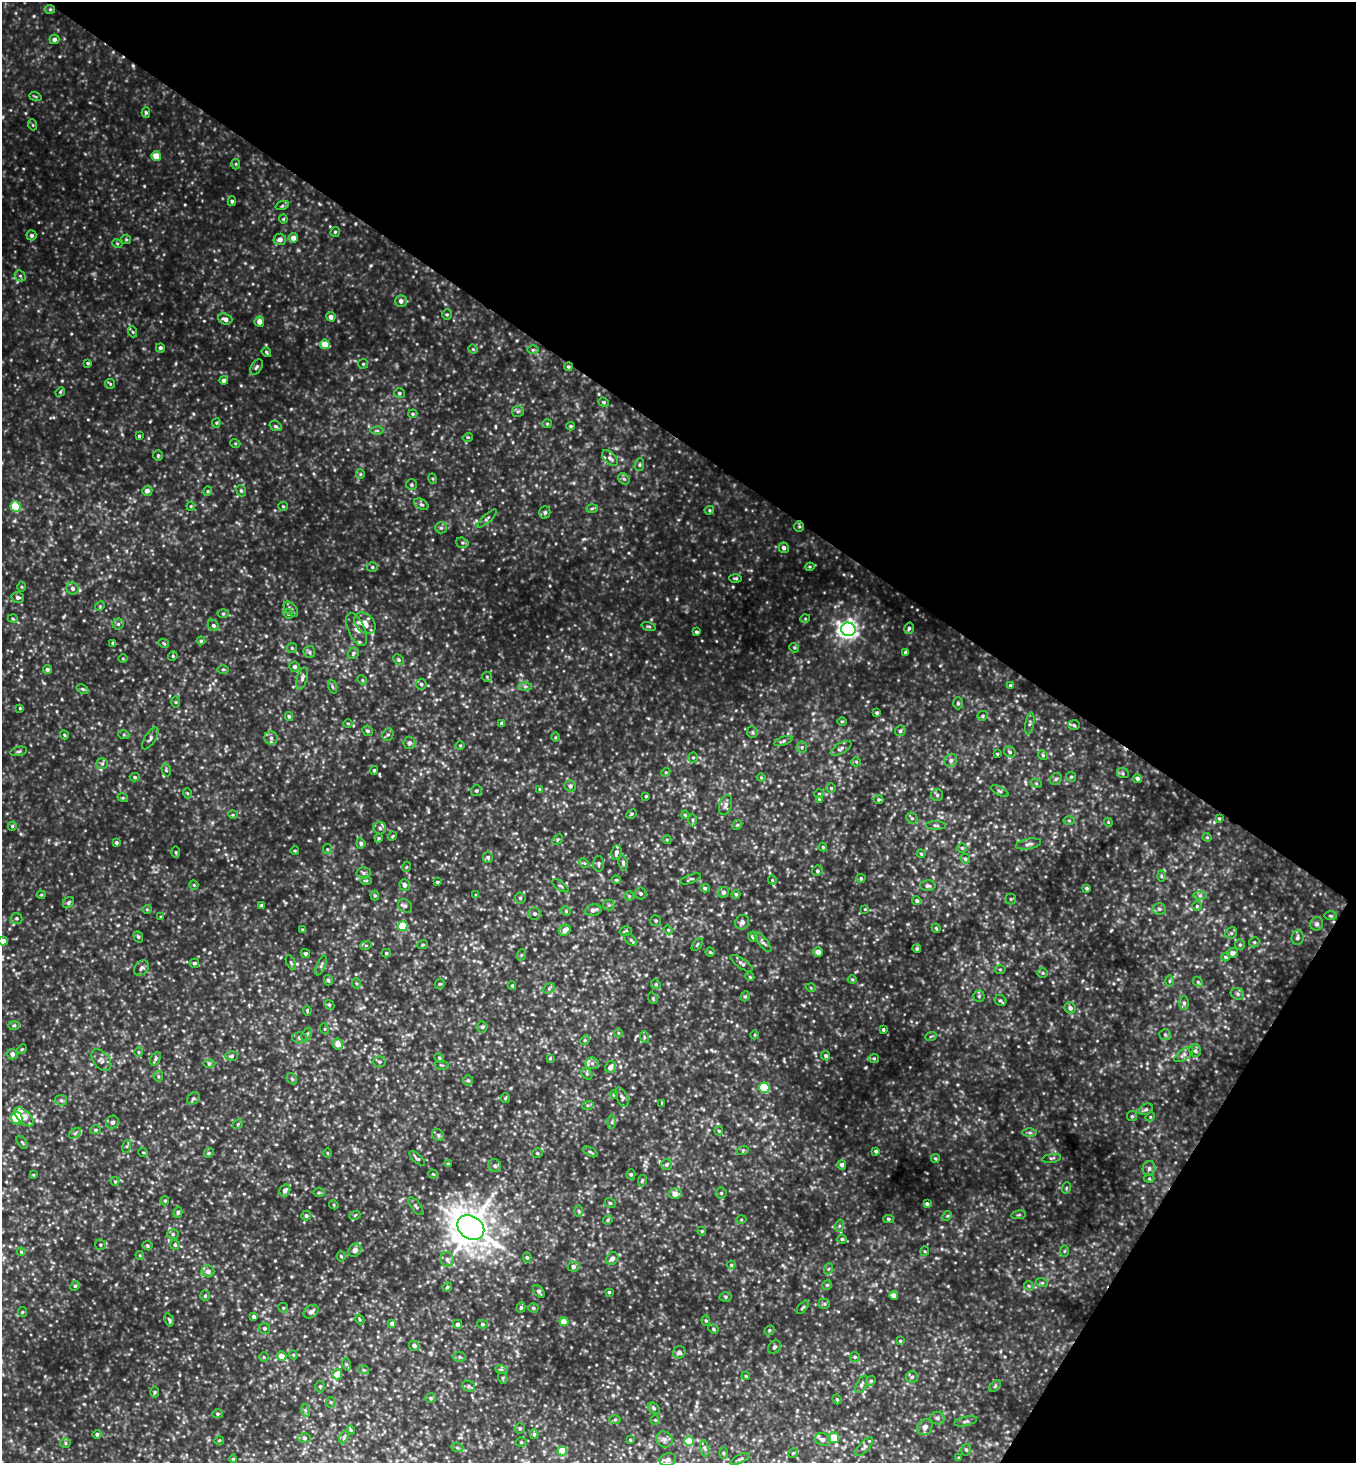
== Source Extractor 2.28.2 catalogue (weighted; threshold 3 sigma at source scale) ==
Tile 8 of 4 x 4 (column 4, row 2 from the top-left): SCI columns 4352-5705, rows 2924-4384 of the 5857 x 5850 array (HDU 1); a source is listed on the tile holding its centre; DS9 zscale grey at full resolution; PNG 1358 x 1465 px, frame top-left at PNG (2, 2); each listed source drawn as its Kron ellipse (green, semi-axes under 4 px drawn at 4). Shown black and unused: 35% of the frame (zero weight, under 3 of 4 exposures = <1% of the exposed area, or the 3 px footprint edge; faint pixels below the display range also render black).
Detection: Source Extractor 2.28.2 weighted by HDU 2 'WHT'; one run over the whole footprint, this tile lists its part. Background 0.137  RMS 0.028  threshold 0.125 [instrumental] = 3 sigma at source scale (4.5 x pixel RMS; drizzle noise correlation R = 1.50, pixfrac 1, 0.05/0.05 arcsec/px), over >= 5 px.
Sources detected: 569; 1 too faint to see at this stretch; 1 cosmic-ray / hot-pixel residue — neither listed nor drawn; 9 inside a brighter listed object's ellipse — not listed separately; of the other 558, all 500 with FLUX_AUTO >= 2.51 (the completeness limit of this list) listed and drawn (58 fainter detections not listed), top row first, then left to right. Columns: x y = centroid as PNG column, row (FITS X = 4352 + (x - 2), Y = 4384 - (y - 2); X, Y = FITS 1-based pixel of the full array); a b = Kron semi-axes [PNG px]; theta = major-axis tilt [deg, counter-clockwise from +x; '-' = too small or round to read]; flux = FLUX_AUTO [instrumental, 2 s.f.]
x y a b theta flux
50 9 5 4 - 3.7
54 39 5 4 - 7.8
35 96 6 4 -19 3.4
146 112 5 4 - 4.5
33 125 5 3 - 2.8
156 156 4 4 - 46
236 164 5 3 - 2.9
232 201 5 4 - 4.8
282 206 7 4 19 4.1
283 219 4 4 - 2.9
335 232 5 5 - 3.9
32 235 5 5 - 6.2
293 238 5 4 - 17
126 239 5 4 - 3.1
280 239 6 5 - 13
117 243 5 3 - 2.7
20 276 6 5 - 4.3
401 301 6 6 - 11
447 314 5 4 - 3.8
331 317 5 4 - 11
225 319 7 5 -20 12
259 322 5 5 - 17
133 332 5 3 - 3.1
325 344 5 4 - 44
160 348 4 4 - 7.5
473 349 4 4 - 2.8
533 350 6 4 1 3.8
266 352 5 4 - 4.2
88 363 4 3 - 3.5
363 364 5 5 - 3.6
256 367 8 5 59 6.4
568 367 4 4 - 4.8
224 381 4 4 - 10
110 384 5 4 - 3.3
60 392 5 4 - 3.1
399 393 5 5 - 4.5
604 402 5 4 - 3.5
518 411 6 5 - 5.1
413 414 4 4 - 3.3
216 423 4 4 - 3.4
547 424 5 4 - 3.5
276 426 6 5 - 5.1
571 426 4 3 - 3.6
377 431 6 4 -1 4.2
139 436 4 4 - 3.8
468 437 5 3 - 2.6
235 443 5 3 - 2.7
158 455 5 4 - 3.9
610 458 9 5 -43 9.4
639 465 6 4 84 4.4
360 474 5 4 - 3.1
433 479 5 3 - 3.2
624 479 6 5 - 5.1
412 485 5 5 - 4.9
147 491 5 5 - 12
208 491 4 4 - 3.5
241 491 6 4 -68 4.6
421 504 8 5 -28 6
191 506 4 4 - 3
283 506 5 4 - 3.5
15 507 5 5 - 130
592 508 6 4 2 4.1
709 510 5 4 - 3.5
545 512 6 5 - 5.8
487 518 12 3 43 5.2
799 526 5 5 - 4.1
441 528 6 5 - 5.4
462 543 6 5 - 4.7
784 548 5 5 - 8.5
372 567 5 5 - 4.6
810 567 4 4 - 3
735 578 6 3 -1 3.8
21 587 5 3 - 2.8
73 588 6 6 - 9.2
18 597 6 5 - 7.6
100 606 5 4 - 3.3
291 609 9 5 -47 7
223 614 5 3 - 3
288 614 5 4 - 4.1
13 619 5 3 - 2.9
805 619 5 3 - 2.7
365 623 12 9 -45 24
118 624 5 5 - 5.4
213 625 6 5 - 6.4
649 626 7 3 -19 3.4
909 628 6 4 74 4.7
357 629 17 8 -67 20
848 629 7 6 - 1300
696 632 3 3 - 5.1
201 641 4 4 - 4.2
113 643 4 3 - 6.4
164 643 5 4 - 3.3
292 648 5 5 - 4.3
794 648 5 4 - 3.8
309 652 6 5 - 5.7
905 652 4 3 - 4
353 653 6 5 - 5
173 656 5 4 - 3.5
123 658 5 3 - 2.5
398 660 6 5 - 4.5
295 667 5 5 - 8.2
47 669 4 4 - 7.5
223 669 5 3 - 2.9
487 677 5 5 - 3.6
302 678 11 5 75 9.9
362 680 5 4 - 3.3
421 684 5 5 - 5.6
1010 685 4 3 - 4.3
525 686 7 4 1 5.2
332 687 7 3 -71 3.7
82 689 6 4 -26 4.4
176 702 6 4 -89 3
958 703 6 5 - 5.3
20 708 4 3 - 2.7
877 713 4 4 - 4.1
289 716 4 4 - 5.4
983 716 5 4 - 4.5
842 721 5 3 - 3
348 723 5 3 - 2.8
502 723 4 3 - 8.1
1030 723 11 3 79 5.3
1074 725 6 5 - 4.8
368 731 5 5 - 5.8
900 731 5 5 - 6.5
752 732 6 5 - 4.4
64 735 4 4 - 3.2
124 735 5 3 - 3.2
388 735 6 5 - 5.5
555 737 4 3 - 2.7
150 738 12 5 58 7.8
271 738 6 6 - 8.1
783 741 10 4 20 5.3
409 743 6 6 - 8.7
460 745 4 3 - 2.7
802 747 5 5 - 5
841 748 11 5 30 8.9
19 751 8 4 13 4.9
1010 752 6 5 - 5.8
997 754 3 3 - 2.6
1043 755 5 4 - 3.9
693 758 5 4 - 3.8
951 760 7 6 - 9
856 762 5 4 - 3.2
102 764 6 5 - 5.5
166 770 7 4 -75 3.8
374 770 4 3 - 4.3
666 772 4 3 - 2.6
1123 773 6 5 - 4.4
135 777 5 4 - 4.4
761 777 4 4 - 2.7
1071 777 5 4 - 4
1137 778 4 4 - 7.4
1056 779 6 5 - 5.3
1036 783 6 3 -20 3.6
570 786 6 5 - 9
831 788 5 5 - 3.8
540 789 4 4 - 3.1
476 791 6 5 - 5.5
1000 791 10 4 -27 5.5
187 793 5 3 - 2.8
819 794 5 4 - 3.1
937 795 6 6 - 5.5
646 796 3 3 - 2.8
123 798 5 3 - 2.8
819 799 4 3 - 2.7
879 800 5 4 - 4
726 805 10 6 74 11
631 814 6 4 28 3.5
233 815 5 3 - 2.8
685 815 4 3 - 2.9
912 818 6 5 - 4.4
1219 818 4 3 - 3.4
693 820 6 4 -90 4.1
1069 820 6 4 -1 3.6
1108 822 4 3 - 2.5
737 825 5 4 - 3.7
936 825 10 4 -1 5.3
12 826 4 4 - 3.7
380 828 6 6 - 7
392 836 5 4 - 3.1
1207 837 4 4 - 2.9
379 838 4 4 - 3.3
558 840 6 4 45 3.7
667 840 4 4 - 2.8
116 843 4 3 - 5
361 843 5 4 - 6
1028 844 13 5 10 9.6
823 847 4 4 - 3.6
962 848 5 5 - 4.1
327 849 5 4 - 3.5
295 851 4 3 - 2.6
176 852 6 4 -89 3.4
616 852 7 5 77 8.2
921 854 4 4 - 2.8
488 857 5 5 - 5.5
965 859 5 5 - 5.4
584 863 5 4 - 3.4
623 863 8 4 -82 6.2
599 864 7 5 89 6.3
406 867 5 3 - 2.5
817 871 5 5 - 5.7
363 873 7 5 -3 6.5
1161 876 6 4 -88 3.8
861 878 4 4 - 3.3
691 879 11 4 21 5.2
616 880 5 3 - 3.4
772 880 5 4 - 3.4
366 881 6 4 0 3.2
437 882 4 3 - 3.2
194 885 5 4 - 3.2
405 885 6 5 - 11
560 886 9 2 -35 3.2
928 886 8 5 1 6.4
705 888 5 4 - 4.7
1087 888 3 3 - 3.9
723 892 5 5 - 7.9
641 893 6 6 - 6.3
736 894 4 4 - 4.5
41 895 4 4 - 2.9
476 895 4 3 - 2.8
375 896 5 4 - 3.7
629 896 5 5 - 3.9
1200 896 6 4 1 5.4
520 898 5 5 - 5.4
1011 899 5 5 - 3.8
917 901 5 4 - 6.5
68 903 6 5 - 5.3
609 905 5 5 - 5.2
261 906 4 3 - 6.3
405 906 7 6 - 7.3
1197 906 5 5 - 3.9
147 909 5 4 - 3.2
865 909 4 4 - 2.5
1159 909 7 5 -3 6.8
593 910 8 5 12 13
566 911 5 4 - 3.3
535 914 6 6 - 6.9
1331 916 6 3 -1 3.2
161 917 4 3 - 3.3
16 918 6 6 - 5.1
656 921 5 5 - 4.4
742 922 7 6 - 10
1317 924 7 6 - 8.6
403 926 5 5 - 92
936 928 5 3 - 3.3
303 930 4 3 - 6.2
565 930 6 5 - 17
668 930 4 4 - 2.8
626 931 6 4 13 4.7
1231 933 6 5 - 5.3
138 937 6 4 -69 4.3
753 937 5 5 - 8.9
1297 938 7 6 - 8.4
631 940 7 4 -45 5.1
3 941 4 4 - 19
763 942 12 4 -50 7.7
1254 942 5 4 - 4.5
423 944 5 3 - 2.6
366 945 6 3 19 3.4
697 945 7 3 55 3.6
1240 945 5 4 - 3.8
917 948 4 4 - 5.2
710 952 4 4 - 3.4
818 952 5 4 - 17
305 953 5 4 - 5.4
386 953 4 3 - 3.6
1232 953 5 5 - 9.2
521 955 6 3 70 3.2
1226 957 4 3 - 4.4
194 963 5 4 - 6
291 963 8 4 -63 4.6
742 963 13 5 -34 7.9
321 966 10 4 65 5.9
142 968 8 6 48 8.7
1000 969 5 3 - 3
1043 973 5 5 - 4.4
750 977 4 3 - 2.6
852 979 4 4 - 3.3
328 980 5 4 - 5.6
1170 981 6 4 -89 3.6
1198 982 6 4 -47 4.3
356 983 5 4 - 3.6
440 984 5 4 - 3.8
656 984 5 4 - 4.2
512 986 4 4 - 3.2
549 988 6 4 32 4.3
811 988 5 3 - 2.6
1237 994 7 5 -23 6.2
745 996 5 4 - 3.8
979 996 5 5 - 4.8
653 998 6 4 -71 3.9
1000 1000 6 5 - 4.7
1184 1003 7 5 -90 5.9
329 1005 5 4 - 3.8
1070 1008 6 5 - 9.8
307 1010 5 3 - 3
14 1025 6 4 2 4.1
482 1027 5 5 - 4.7
325 1029 5 3 - 2.9
883 1030 3 3 - 4
618 1033 4 3 - 2.5
307 1034 7 4 60 5.3
755 1035 4 3 - 2.5
1165 1035 6 5 - 5.5
931 1036 6 3 19 3.1
644 1037 6 4 -72 3.8
300 1038 7 5 -2 6.6
585 1040 5 4 - 3.6
338 1044 5 5 - 22
22 1049 5 4 - 3.4
1195 1051 6 6 - 6.2
138 1052 5 3 - 3.2
12 1054 5 5 - 11
1184 1054 11 5 36 9.1
232 1056 6 5 - 5.8
826 1056 5 4 - 6
439 1058 5 4 - 3.2
550 1058 4 3 - 2.8
874 1058 5 4 - 3.7
155 1059 7 5 61 5
101 1060 12 7 -51 12
379 1062 6 5 - 5.8
209 1063 6 4 0 4.4
592 1063 6 6 - 8.5
442 1065 7 3 -5 3.1
611 1067 6 5 - 13
587 1074 6 5 - 4.6
158 1076 5 5 - 3.9
292 1079 6 4 -47 4.9
468 1080 5 5 - 4.8
764 1088 5 5 - 170
614 1095 4 3 - 4.6
622 1097 10 5 -63 8
193 1098 7 5 36 5.6
505 1098 5 4 - 3.1
61 1100 6 5 - 5.1
662 1103 3 3 - 2.6
588 1105 6 4 17 4
1146 1109 7 5 28 5.7
1132 1116 5 5 - 4.5
24 1117 12 6 -44 46
1150 1117 5 4 - 3.4
17 1118 6 5 - 47
112 1122 6 6 - 12
612 1122 6 4 88 5.6
238 1124 5 4 - 4.1
96 1130 5 4 - 4.9
719 1131 4 4 - 3.1
75 1133 7 4 37 4.8
1030 1133 7 4 -1 4.7
438 1135 6 5 - 5.3
22 1142 7 4 -55 4
127 1146 6 4 72 4.4
743 1150 6 4 19 3.6
876 1151 3 3 - 5.4
143 1152 5 3 - 2.5
590 1152 8 3 -29 3.9
209 1153 5 4 - 3.4
327 1153 4 3 - 2.8
537 1153 5 4 - 4.4
417 1158 10 3 -42 4.8
1052 1158 9 3 8 4.4
935 1159 4 4 - 3.5
448 1164 4 4 - 2.8
666 1165 5 5 - 5.8
842 1165 5 4 - 9.3
495 1166 7 6 - 7.3
1149 1168 7 6 - 8.2
433 1174 4 4 - 3
631 1174 5 4 - 4.8
33 1175 4 3 - 2.7
1149 1178 5 3 - 3.1
115 1181 4 4 - 3
642 1181 6 4 77 3.6
1066 1188 6 3 72 3.2
285 1190 6 5 - 12
319 1193 6 4 1 3.8
721 1193 5 5 - 5.2
675 1194 6 5 - 19
165 1201 4 4 - 3.6
610 1203 5 5 - 4.1
927 1204 4 3 - 6
334 1205 5 3 - 2.9
416 1206 11 4 -52 6.1
579 1211 6 4 -88 3.8
178 1212 6 4 74 4.3
355 1215 5 3 - 2.8
1019 1215 7 3 5 3.3
306 1216 5 5 - 7
947 1216 5 4 - 3.2
888 1219 5 4 - 5
608 1220 5 4 - 3.3
741 1220 5 3 - 2.8
839 1226 6 4 71 4.3
471 1227 14 11 -33 5100
702 1231 4 4 - 3.2
173 1234 6 5 - 6
842 1239 4 4 - 4.1
100 1245 5 5 - 4.8
175 1245 5 4 - 6
147 1246 5 4 - 3.9
355 1250 7 6 - 14
925 1251 4 4 - 3.3
1064 1251 6 4 89 3.2
21 1252 4 3 - 3.2
140 1255 4 4 - 2.9
341 1256 5 4 - 3.7
527 1258 5 4 - 4.5
612 1258 7 5 54 10
447 1259 7 6 - 9.4
731 1265 4 4 - 3
573 1267 5 5 - 9.6
828 1269 6 3 71 3.1
208 1271 6 6 - 12
1042 1283 6 4 -18 3.9
827 1285 5 5 - 4.1
75 1286 5 4 - 3.5
1029 1286 5 4 - 3.5
447 1287 5 4 - 3.5
539 1291 7 4 -48 5.7
609 1292 3 3 - 3.9
894 1295 4 4 - 20
205 1296 5 4 - 4.6
726 1297 6 5 - 4.4
825 1304 6 5 - 4.8
521 1307 5 4 - 4.1
803 1307 8 3 49 3.8
283 1308 5 4 - 4
533 1308 5 4 - 4.7
22 1312 5 4 - 3.1
311 1312 8 6 36 12
254 1317 4 4 - 6.3
169 1320 7 3 -71 4.7
360 1320 5 3 - 2.9
706 1321 5 4 - 3.8
564 1322 4 4 - 34
392 1323 4 4 - 8.6
458 1324 5 4 - 6.7
482 1324 5 4 - 5
264 1328 5 5 - 6.3
713 1329 5 4 - 3.6
769 1330 5 4 - 4.4
900 1341 4 3 - 2.9
414 1346 5 4 - 8.8
774 1347 7 5 50 6.1
679 1352 6 6 - 9.6
293 1355 4 4 - 3.2
281 1356 5 4 - 23
264 1357 5 5 - 3.6
460 1357 6 5 - 4.9
855 1357 5 5 - 4.2
346 1364 6 4 -72 4.3
501 1369 6 4 -19 4.1
364 1370 5 3 - 2.7
337 1374 5 5 - 31
746 1376 4 3 - 2.5
912 1377 6 5 - 5.8
503 1378 6 4 -72 3.1
871 1381 5 4 - 3.7
861 1384 9 5 61 6.7
320 1386 6 5 - 4.5
469 1386 6 5 - 5.7
995 1386 7 4 46 4
155 1392 6 4 90 3.3
430 1398 5 5 - 4.2
837 1399 5 4 - 3.8
331 1402 5 5 - 3.8
654 1408 7 5 -40 5.7
305 1410 6 4 -72 4.9
217 1414 5 4 - 4.2
937 1418 7 6 - 8.5
615 1420 6 4 1 3.7
655 1420 4 4 - 3.1
966 1421 12 4 13 7.4
925 1427 9 7 53 15
520 1428 5 5 - 5.6
351 1430 4 4 - 2.9
97 1434 4 4 - 5.2
534 1434 5 4 - 4.6
344 1437 7 4 61 4.4
304 1438 6 5 - 5.9
834 1438 5 5 - 53
664 1439 8 7 - 11
823 1439 8 6 -17 11
219 1440 5 3 - 2.5
630 1440 3 3 - 2.6
689 1441 5 4 - 67
521 1442 5 5 - 4.6
66 1443 5 4 - 4
457 1447 6 4 -20 4.5
864 1447 12 5 48 7.3
705 1448 8 4 -81 5.7
966 1450 6 5 - 5.7
562 1451 5 4 - 57
723 1453 5 3 - 3.4
793 1453 5 4 - 4
959 1458 4 3 - 3.1
233 1459 4 3 - 2.7
740 1459 10 3 25 5.1
668 1460 8 6 14 12
Overlapping masked pixels (flux is a lower limit): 2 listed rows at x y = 568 367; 799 526
Isophote crosses this tile's border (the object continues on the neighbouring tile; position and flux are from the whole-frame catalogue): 3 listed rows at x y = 3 941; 24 1117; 562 1451
Unlisted compact peaks at least as high as the median listed source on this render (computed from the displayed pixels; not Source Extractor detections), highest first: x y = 866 1067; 1214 822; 1111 930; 423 317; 371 265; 34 16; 1118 979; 384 766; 21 676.